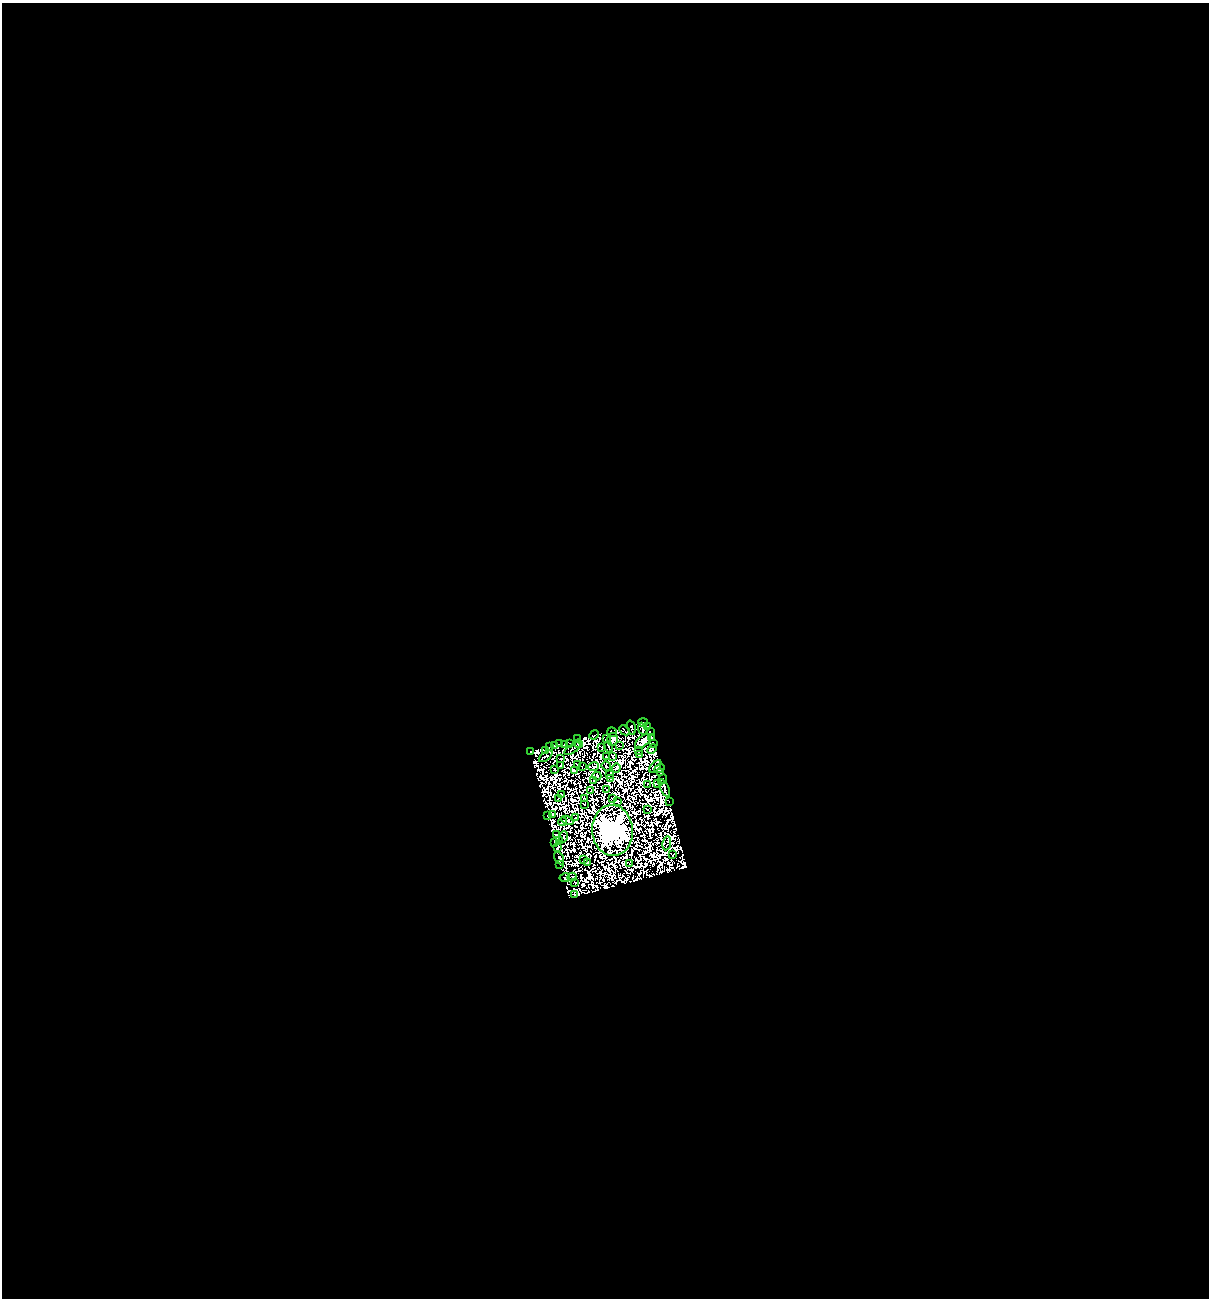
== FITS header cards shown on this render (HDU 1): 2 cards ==
NAXIS1  =                 1207
NAXIS2  =                 1296

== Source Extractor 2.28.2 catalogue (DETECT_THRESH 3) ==
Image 1207 x 1296 px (HDU 1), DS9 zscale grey, 1 PNG px = 1 image px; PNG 1211 x 1300 px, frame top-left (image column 1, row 1296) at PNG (2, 3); each listed source drawn as its Kron ellipse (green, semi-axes under 4 px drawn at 4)
Background 1.02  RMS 3.3e-04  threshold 9.84e-04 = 3 sigma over >= 5 px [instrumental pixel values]
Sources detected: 190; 106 with non-positive FLUX_AUTO (blend fragments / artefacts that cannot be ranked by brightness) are neither listed nor drawn; the other 84 listed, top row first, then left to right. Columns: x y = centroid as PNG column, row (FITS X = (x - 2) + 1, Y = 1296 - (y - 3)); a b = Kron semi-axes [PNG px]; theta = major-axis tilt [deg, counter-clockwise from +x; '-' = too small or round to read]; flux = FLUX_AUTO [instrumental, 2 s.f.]
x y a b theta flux
643 722 5 3 - 43
631 727 7 2 -72 69
648 727 3 2 - 20
643 729 6 2 -66 35
624 730 6 2 -45 55
650 731 2 2 - 0.81
612 732 5 2 - 34
594 735 5 2 - 4.9
652 737 3 2 - 36
577 739 3 2 - 8.8
607 739 4 2 - 21
613 739 6 5 - 7.6
643 741 9 5 39 64
560 743 2 2 - 24
653 743 3 2 - 11
564 744 3 2 - 33
570 744 4 2 - 13
578 744 4 2 - 23
555 745 4 3 - 16
619 746 2 2 - 10
550 747 4 2 - 46
608 747 5 2 - 1.4
602 748 2 2 - 23
573 749 9 2 33 30
652 749 5 2 - 2.6
530 751 3 2 - 9.5
546 751 3 2 - 8.3
639 751 4 2 - 8.9
639 754 4 3 - 14
546 756 8 2 39 64
606 756 3 2 - 29
613 756 4 3 - 18
561 759 4 3 - 20
577 765 3 2 - 42
560 766 2 2 - 4.2
594 766 5 3 - 60
606 766 5 2 - 19
655 766 7 4 48 65
582 767 2 2 - 8.4
616 768 5 3 - 24
659 768 5 3 - 34
554 769 3 2 - 37
574 770 3 2 - 33
661 772 2 2 - 7.1
609 774 4 2 - 16
597 776 4 3 - 16
610 778 2 2 - 20
662 779 5 2 - 37
594 781 3 2 - 6.3
658 783 3 2 - 7.8
647 784 2 2 - 3
665 788 9 3 -68 55
606 789 2 2 - 2.2
591 791 3 2 - 19
562 794 3 2 - 15
558 798 2 2 - 25
584 798 3 2 - 23
612 798 3 2 - 18
617 801 4 3 - 23
669 801 3 2 - 7.5
584 804 2 2 - 17
647 809 3 2 - 16
553 815 4 2 - 3.2
548 816 3 3 - 25
575 818 3 2 - 14
567 820 6 3 -26 26
563 822 4 2 - 47
612 830 25 20 -86 180000
556 835 3 2 - 25
564 837 5 2 - 4.2
559 841 2 2 - 8.2
554 843 4 3 - 5.4
667 843 7 2 78 0.15
557 848 3 2 - 1.6
673 855 3 2 - 11
559 858 7 4 -59 71
584 860 3 2 - 21
587 862 4 2 - 28
630 863 3 2 - 2.7
560 865 3 2 - 1
572 877 4 2 - 33
565 878 5 4 - 15
575 882 3 2 - 4.9
574 894 2 2 - 24
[106 non-positive-flux detections neither listed nor drawn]